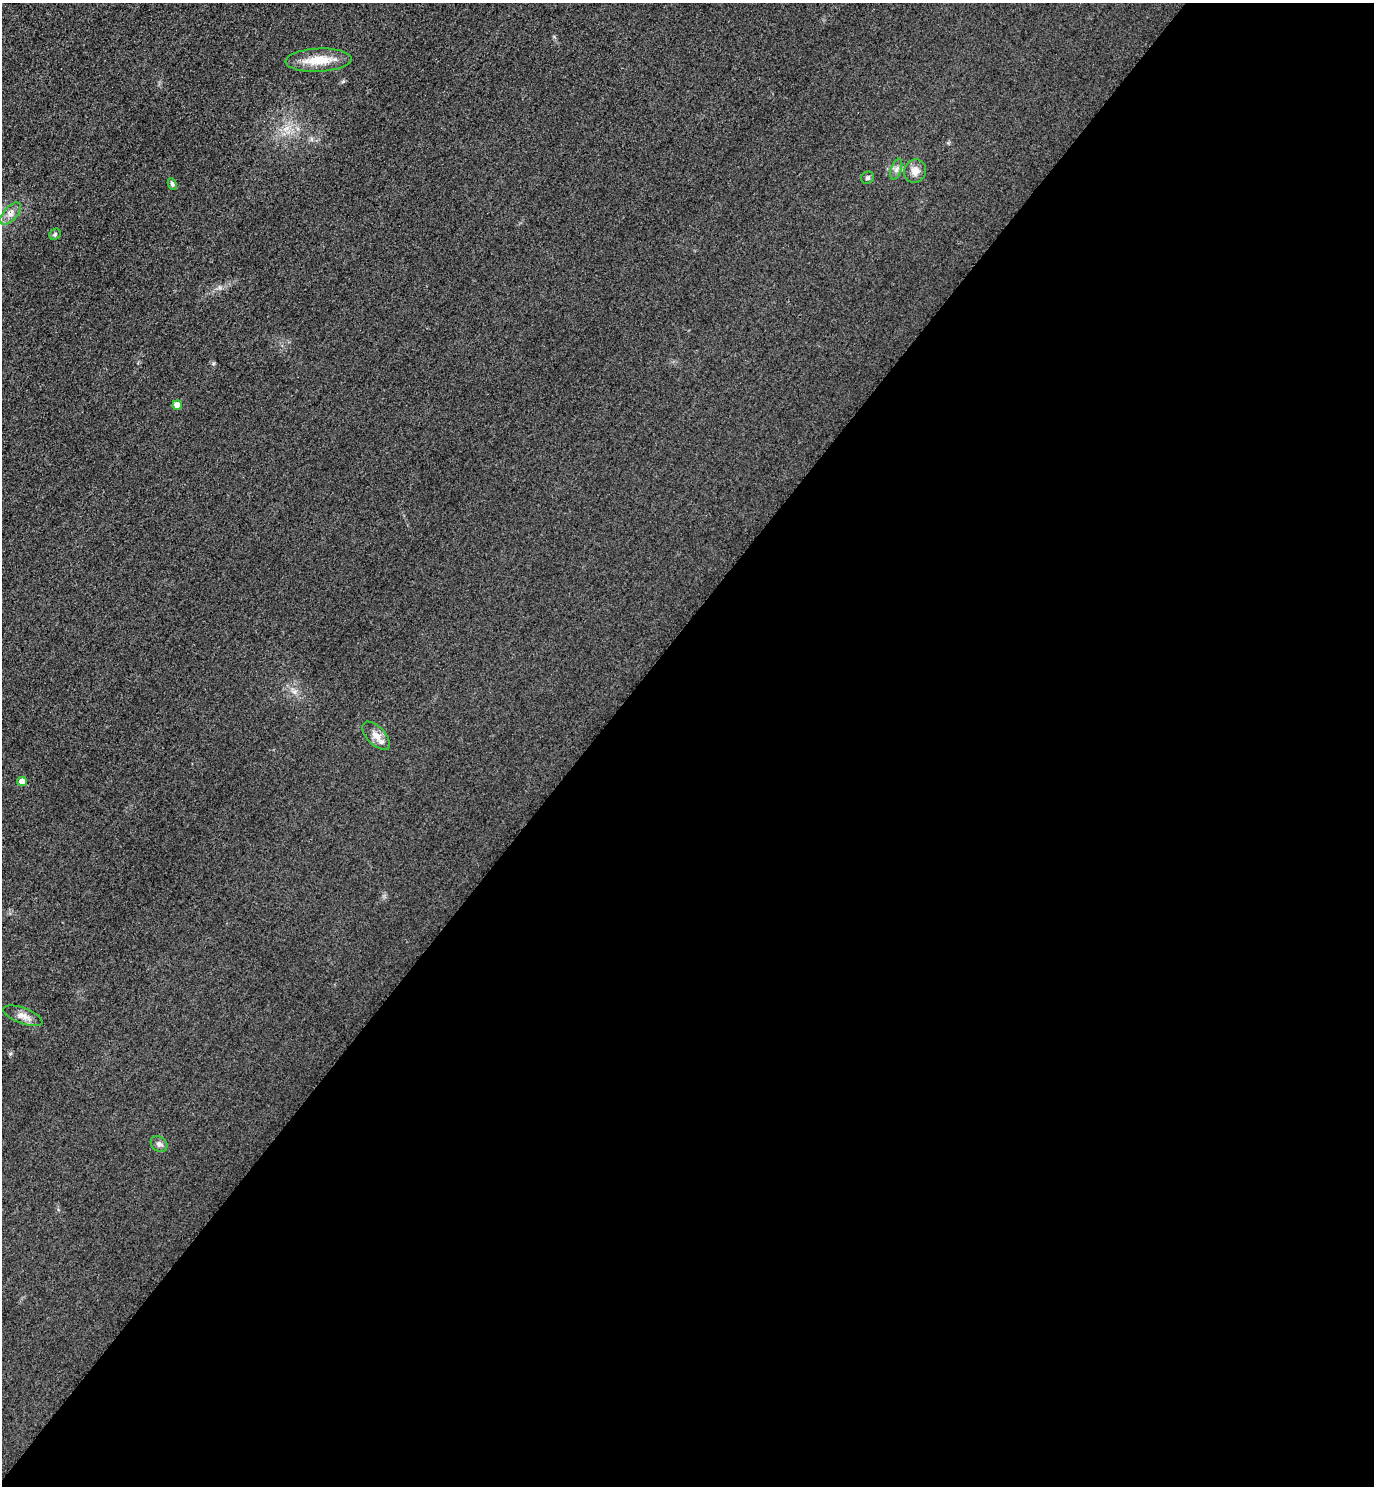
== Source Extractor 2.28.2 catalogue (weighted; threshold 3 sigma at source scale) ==
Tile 12 of 4 x 4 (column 4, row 3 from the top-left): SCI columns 4443-5814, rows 1514-2997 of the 5996 x 5993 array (HDU 1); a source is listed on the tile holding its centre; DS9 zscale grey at full resolution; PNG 1376 x 1488 px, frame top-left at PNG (2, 3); each listed source drawn as its Kron ellipse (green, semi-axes under 4 px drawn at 4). Shown black and unused: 57% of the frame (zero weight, under 3 of 4 exposures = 3% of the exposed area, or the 3 px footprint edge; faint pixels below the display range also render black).
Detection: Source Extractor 2.28.2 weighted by HDU 2 'WHT'; one run over the whole footprint, this tile lists its part. Background 0.0504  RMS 0.017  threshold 0.0749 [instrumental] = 3 sigma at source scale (4.5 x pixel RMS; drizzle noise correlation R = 1.50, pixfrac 1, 0.05/0.05 arcsec/px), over >= 5 px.
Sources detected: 12; all 12 listed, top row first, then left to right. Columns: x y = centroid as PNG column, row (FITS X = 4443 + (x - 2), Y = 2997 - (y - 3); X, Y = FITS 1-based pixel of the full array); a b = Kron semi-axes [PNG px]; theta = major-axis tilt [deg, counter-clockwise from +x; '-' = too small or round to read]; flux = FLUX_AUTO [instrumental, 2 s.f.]
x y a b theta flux
319 60 33 11 2 40
896 169 11 5 71 6
915 171 12 11 - 13
868 178 7 6 - 3.3
172 184 6 4 -64 3.3
11 214 13 7 48 9.8
55 234 6 5 - 2.9
177 405 5 4 - 17
376 736 17 9 -46 16
22 782 5 4 - 15
23 1016 20 7 -20 12
159 1144 9 7 -37 5.7